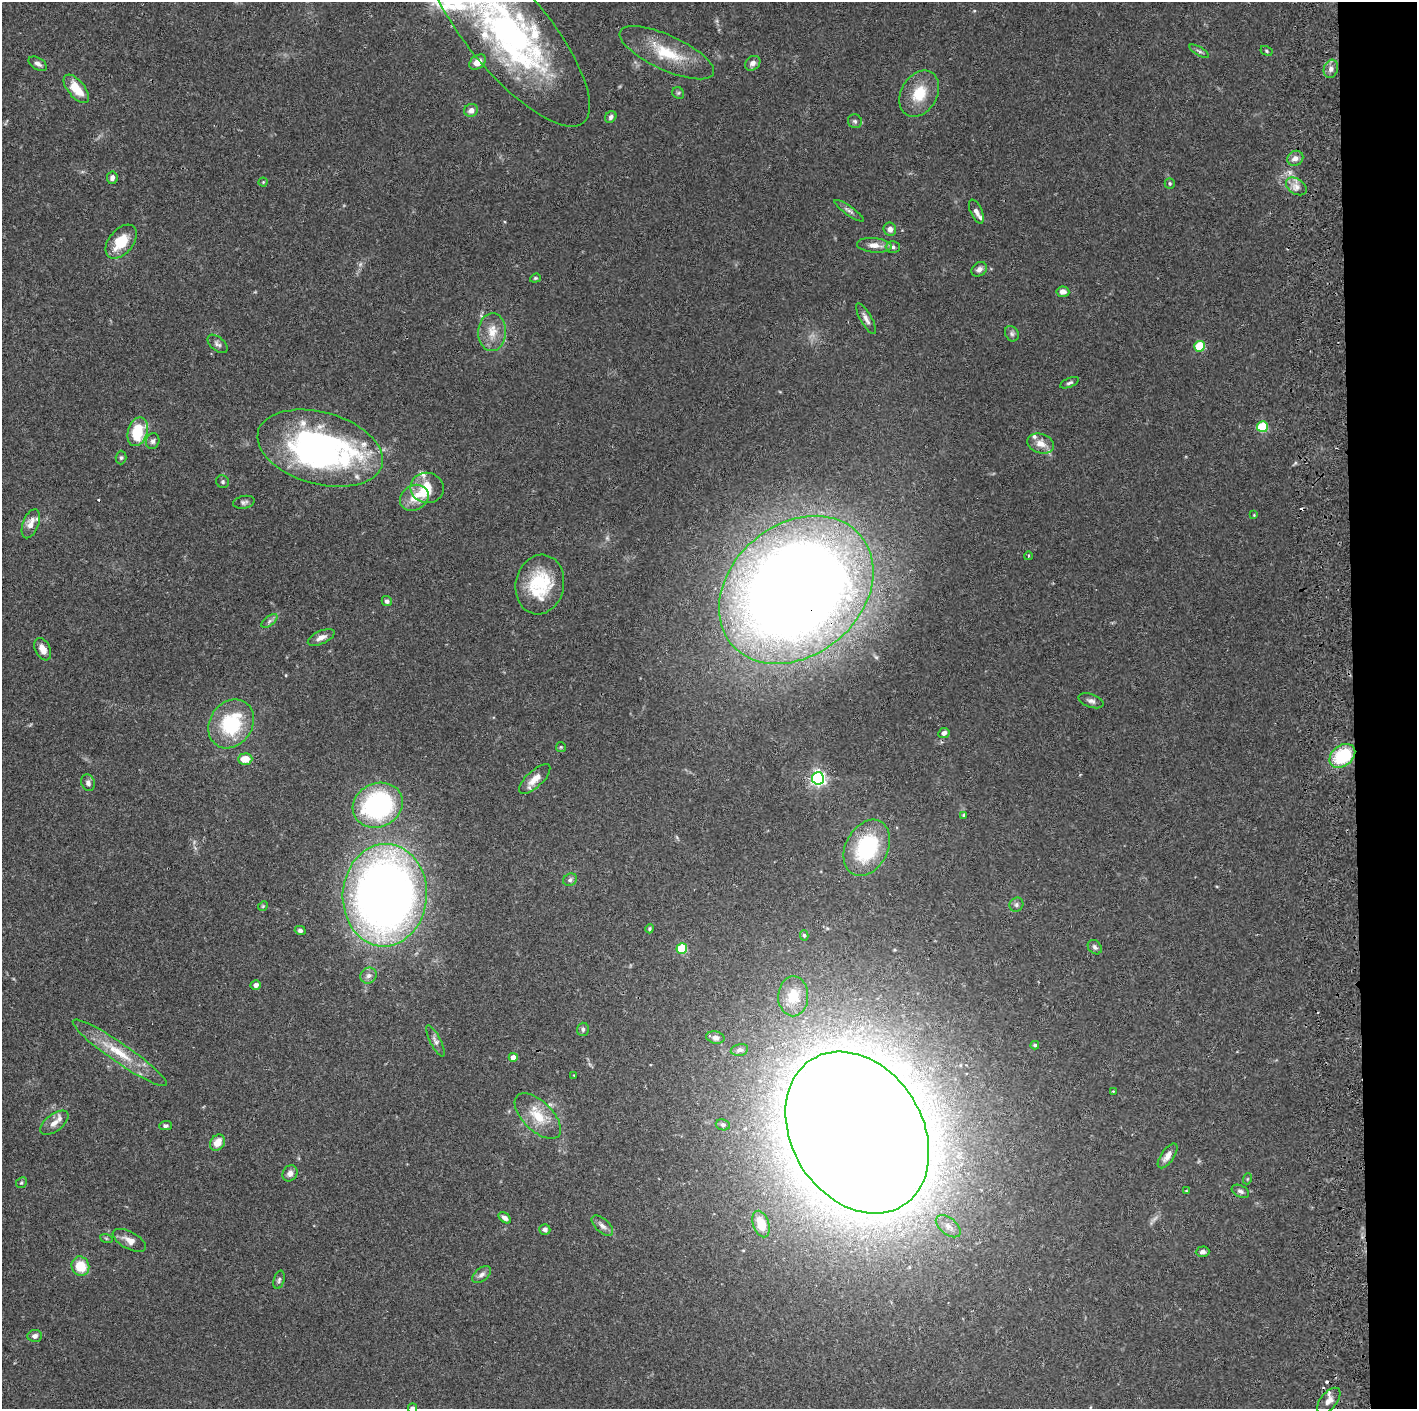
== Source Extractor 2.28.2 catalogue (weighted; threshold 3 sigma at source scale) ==
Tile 6 of 3 x 3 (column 3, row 2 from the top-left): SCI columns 2889-4303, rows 1411-2817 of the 4359 x 4230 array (HDU 1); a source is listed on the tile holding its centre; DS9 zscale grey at full resolution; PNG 1419 x 1411 px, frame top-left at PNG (2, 2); each listed source drawn as its Kron ellipse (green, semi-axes under 4 px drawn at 4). Shown black and unused: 4% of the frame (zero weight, under 2 of 3 exposures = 3% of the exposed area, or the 3 px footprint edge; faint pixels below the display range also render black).
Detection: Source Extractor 2.28.2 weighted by HDU 2 'WHT'; one run over the whole footprint, this tile lists its part. Background 0.0769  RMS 0.005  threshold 0.0226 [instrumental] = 3 sigma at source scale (4.5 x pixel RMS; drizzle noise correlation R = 1.50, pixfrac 1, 0.05/0.05 arcsec/px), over >= 5 px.
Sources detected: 127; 1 too faint to see at this stretch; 1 inside a brighter object's white glare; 3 cosmic-ray / hot-pixel residue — neither listed nor drawn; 10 inside a brighter listed object's ellipse — not listed separately; the other 112 listed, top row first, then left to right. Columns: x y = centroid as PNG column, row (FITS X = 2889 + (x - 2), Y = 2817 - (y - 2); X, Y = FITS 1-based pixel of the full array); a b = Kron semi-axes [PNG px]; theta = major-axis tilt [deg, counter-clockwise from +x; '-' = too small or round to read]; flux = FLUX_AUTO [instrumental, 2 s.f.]
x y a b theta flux
508 32 118 41 -50 180
1199 51 11 3 -30 1.1
1266 51 6 4 -29 0.73
667 53 51 17 -25 22
478 62 9 6 36 5.6
753 63 8 6 40 2.3
38 64 10 5 -31 1.9
1331 69 9 7 73 2.4
76 89 17 8 -50 11
678 93 6 5 - 0.91
919 94 24 18 60 14
471 110 7 6 - 3.2
611 117 6 5 - 1.4
855 121 7 7 - 1.3
1295 158 8 7 - 2.6
112 178 6 5 - 2
263 182 4 4 - 0.55
1170 183 5 5 - 0.77
1296 186 11 7 -34 3.6
849 211 17 4 -35 1.8
976 212 13 5 -65 2.2
890 229 6 6 - 2.4
121 242 20 12 50 14
874 245 17 7 -5 4.8
893 247 7 5 0 1.5
979 269 8 6 39 2.3
535 278 5 4 - 0.66
1063 292 6 5 - 2.8
866 319 17 5 -60 2.6
492 332 19 14 87 8.8
1012 334 8 6 -59 1.4
218 344 12 6 -41 1.8
1200 346 5 5 - 22
1070 383 10 4 23 1.2
1262 427 5 5 - 30
138 432 15 9 73 21
153 441 8 6 77 1.6
1041 444 14 9 -18 5.1
320 448 64 36 -15 160
121 458 7 5 89 0.93
223 482 7 6 - 1.1
427 488 17 15 -10 10
414 498 15 12 33 7.3
244 502 11 6 12 1.5
1254 515 4 4 - 0.42
31 524 15 8 69 4.8
1028 556 4 3 - 0.45
540 585 30 24 78 28
796 590 84 65 40 1000
387 601 5 5 - 1.4
269 621 9 4 36 1.3
321 637 14 6 23 3.2
43 649 12 7 -64 4.3
1091 701 13 6 -19 2
231 724 26 21 55 34
944 733 6 5 - 1.8
561 747 5 5 - 0.66
1342 756 14 10 38 32
245 759 7 5 2 7.3
818 778 6 6 - 150
535 779 20 8 43 6
88 783 8 6 -72 2
378 805 26 21 24 80
964 815 4 3 - 0.73
867 848 30 21 62 45
570 880 7 6 - 1.4
385 895 51 42 86 480
1016 905 7 6 - 1.4
263 906 5 4 - 0.57
650 929 5 4 - 0.74
300 930 5 4 - 1.4
804 935 5 4 - 0.83
1095 947 8 6 -48 1.6
682 948 5 5 - 29
369 976 8 7 - 2.3
256 985 5 5 - 1.8
793 996 20 15 89 10
583 1029 6 6 - 1.3
715 1037 9 6 -12 1.6
435 1041 17 5 -62 2.2
1035 1045 4 3 - 0.75
739 1050 9 6 12 1.6
120 1053 56 9 -35 17
513 1057 4 4 - 3.7
574 1075 3 3 - 0.33
1113 1091 3 3 - 0.47
538 1116 29 14 -44 13
54 1123 16 8 38 4.4
723 1125 7 5 -9 1
165 1126 6 4 1 1.1
857 1133 86 65 -58 3400
217 1143 9 6 55 6
1168 1156 14 6 55 3.6
290 1173 8 7 - 2.6
1247 1179 5 3 - 0.49
21 1183 6 5 - 0.83
1186 1191 3 3 - 0.43
1240 1191 9 5 -26 1.4
505 1218 7 4 -37 2.3
761 1224 14 8 -72 11
602 1226 13 6 -42 2.5
948 1226 14 8 -39 3.7
545 1230 5 5 - 1.7
106 1238 6 4 -19 0.74
129 1240 18 8 -28 4.7
1203 1252 7 5 2 1.7
80 1266 10 8 -65 12
482 1275 11 6 38 2.1
279 1280 9 5 75 1.3
35 1336 7 6 - 2
1329 1401 15 8 51 3.4
413 1408 5 4 - 1.3
Overlapping masked pixels (flux is a lower limit): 1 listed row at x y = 796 590
Isophote crosses this tile's border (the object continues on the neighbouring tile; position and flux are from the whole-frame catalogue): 2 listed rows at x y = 508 32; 413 1408